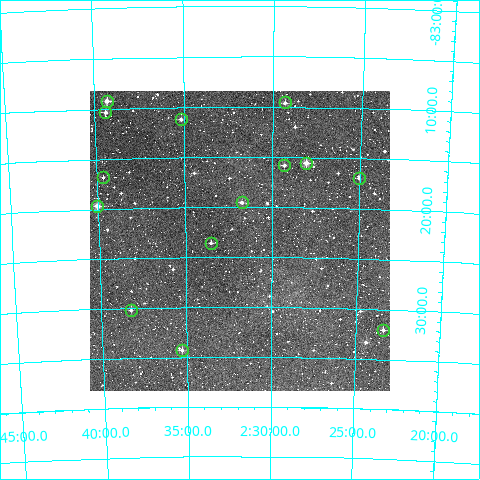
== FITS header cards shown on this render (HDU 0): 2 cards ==
NAXIS1  =                  300
NAXIS2  =                  300

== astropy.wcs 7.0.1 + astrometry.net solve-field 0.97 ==
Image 300 x 300 px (HDU 0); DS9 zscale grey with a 90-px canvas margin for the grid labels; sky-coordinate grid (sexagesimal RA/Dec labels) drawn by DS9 from the SOLVED WCS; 14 Tycho-2 reference stars matched to detected sources circled (green)
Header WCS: RA---TAN/DEC--TAN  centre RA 02:31:52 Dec -83:23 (37.96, -83.39 deg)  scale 6 arcsec/px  FOV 30.0' x 30.0'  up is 0 deg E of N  parity normal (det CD < 0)
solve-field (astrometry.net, Tycho-2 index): VERIFIED the header's WCS against the Tycho-2 star catalogue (verified at 2 index scales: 12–14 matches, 0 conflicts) and refined it, rather than solving blind
Solved WCS: RA---TAN-SIP/DEC--TAN-SIP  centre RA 02:31:52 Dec -83:23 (37.97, -83.39 deg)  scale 6 arcsec/px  FOV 30.0' x 30.0'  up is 0 deg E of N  parity normal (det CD < 0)
The solver's refit moves the header's centre by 1.2 arcsec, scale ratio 1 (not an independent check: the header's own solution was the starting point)
Tycho-2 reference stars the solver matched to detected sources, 14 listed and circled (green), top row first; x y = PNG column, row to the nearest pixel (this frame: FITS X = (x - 90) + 1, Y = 300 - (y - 91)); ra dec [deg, ICRS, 3 dp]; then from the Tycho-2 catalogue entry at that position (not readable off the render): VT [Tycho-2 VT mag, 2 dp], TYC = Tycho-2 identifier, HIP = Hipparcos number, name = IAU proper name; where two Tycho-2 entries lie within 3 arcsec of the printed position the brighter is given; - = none
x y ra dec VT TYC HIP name
107 101 39.825 -83.153 10.19 9491-1726-1 - -
285 102 37.335 -83.160 11.27 9491-1736-1 - -
105 112 39.851 -83.173 11.08 9491-2302-1 - -
181 119 38.794 -83.187 11.49 9491-1836-1 - -
306 163 37.023 -83.259 10.35 9491-2583-1 - -
284 165 37.332 -83.264 11.09 9491-2630-1 - -
103 177 39.909 -83.280 11.78 9491-2301-1 - -
359 178 36.265 -83.283 12.30 9491-2392-1 - -
242 202 37.938 -83.326 11.35 9491-1888-1 - -
97 206 40.004 -83.328 9.98 9491-2027-1 - -
211 243 38.382 -83.393 11.96 9491-2542-1 - -
131 310 39.568 -83.503 12.61 9491-2649-1 - -
383 330 35.844 -83.534 11.17 9491-2696-1 - -
182 350 38.826 -83.572 11.60 9491-2502-1 - -